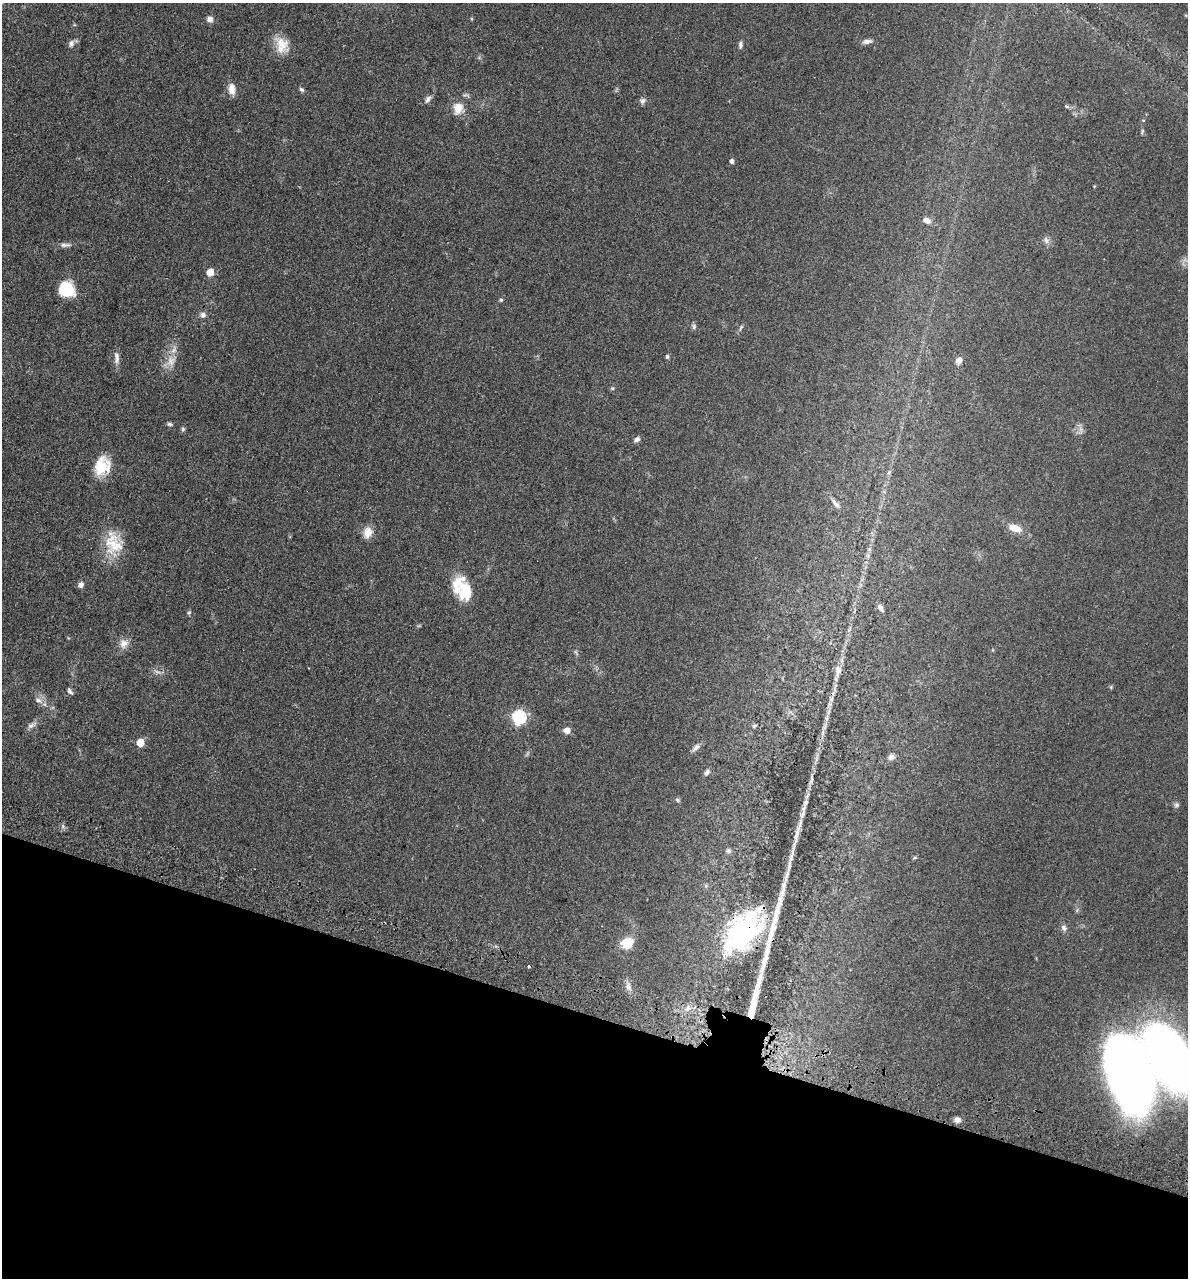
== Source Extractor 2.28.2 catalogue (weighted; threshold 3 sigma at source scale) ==
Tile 15 of 4 x 4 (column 3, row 4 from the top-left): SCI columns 2689-3874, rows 71-1346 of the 5260 x 5242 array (HDU 1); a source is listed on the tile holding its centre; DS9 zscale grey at full resolution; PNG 1190 x 1280 px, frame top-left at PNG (2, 3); no overlay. Shown black and unused: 21% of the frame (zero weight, under 3 of 4 exposures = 7% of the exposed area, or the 3 px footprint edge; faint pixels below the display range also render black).
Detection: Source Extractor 2.28.2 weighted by HDU 2 'WHT'; one run over the whole footprint, this tile lists its part. Background 0.041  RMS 0.005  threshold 0.0223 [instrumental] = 3 sigma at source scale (4.5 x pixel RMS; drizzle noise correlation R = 1.50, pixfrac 1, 0.05/0.05 arcsec/px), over >= 5 px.
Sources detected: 82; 2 too faint to see at this stretch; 4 long thin detections or spike segments (spike, bleed or trail) — not listed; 4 inside a brighter listed object's ellipse — not listed separately; the other 72 listed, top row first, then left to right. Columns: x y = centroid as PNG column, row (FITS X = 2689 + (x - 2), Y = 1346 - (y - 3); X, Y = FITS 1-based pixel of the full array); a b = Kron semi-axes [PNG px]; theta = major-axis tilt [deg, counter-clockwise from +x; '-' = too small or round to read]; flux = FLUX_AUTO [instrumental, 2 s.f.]
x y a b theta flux
210 19 7 6 - 2.5
867 41 13 6 7 2.3
71 43 10 7 63 1.8
282 45 23 16 -66 8.8
740 45 9 5 87 1.3
232 89 15 8 -82 4.1
301 90 7 5 -39 0.9
428 99 11 6 57 1.8
643 101 9 7 56 1.5
1067 106 7 3 -19 0.66
458 108 13 11 80 6.6
1142 132 8 3 65 0.61
732 161 5 4 - 1.5
927 220 9 7 -25 2.8
1046 240 11 7 -63 1.8
65 245 16 6 2 2.1
210 272 5 5 - 8.4
66 290 16 14 -29 18
501 300 5 5 - 0.68
203 315 7 6 - 1.9
694 326 8 5 78 1.1
741 328 11 3 62 0.89
667 356 6 4 89 0.85
117 358 17 7 -87 2.9
171 360 18 13 62 6.6
959 360 8 7 - 2.9
612 388 5 4 - 0.57
169 424 7 5 -4 0.96
183 429 6 6 - 0.82
637 439 7 6 - 1.7
102 466 22 17 70 14
836 504 14 6 -47 2.5
1015 528 16 8 -19 6.4
368 533 15 11 69 4.6
114 543 31 24 -77 16
81 585 7 6 - 1.9
465 591 28 16 -81 15
880 607 10 6 -57 1.6
189 613 6 5 - 0.82
124 643 13 12 - 4
576 652 10 2 -55 0.64
838 670 13 9 -83 3.1
1111 687 5 4 - 0.6
70 691 9 5 -56 1.1
831 699 8 5 62 1.4
38 700 13 6 -24 2.5
828 712 7 4 71 1.1
519 717 7 6 - 74
31 725 9 7 25 1.9
754 726 6 5 - 0.87
825 727 9 4 81 1.6
567 730 5 5 - 6.5
140 742 5 5 - 11
696 747 13 6 44 2.1
891 757 8 8 - 1.9
707 772 8 6 45 1.7
811 780 12 5 79 1.6
677 800 7 5 -23 0.81
806 802 8 5 80 1.3
1176 805 7 5 15 1
796 835 32 6 78 6.7
728 851 7 7 - 1.2
915 858 6 4 1 0.61
706 886 6 4 -72 0.69
1064 928 10 7 -52 1.6
742 934 56 33 44 69
627 943 7 6 - 18
628 987 11 7 -76 2.6
688 1008 10 6 87 2.1
1170 1056 64 32 -62 280
1130 1074 59 31 -74 500
957 1120 8 7 - 2.1
Overlapping masked pixels (flux is a lower limit): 1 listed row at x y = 742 934
Isophote crosses this tile's border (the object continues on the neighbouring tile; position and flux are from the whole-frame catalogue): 1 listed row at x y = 1170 1056